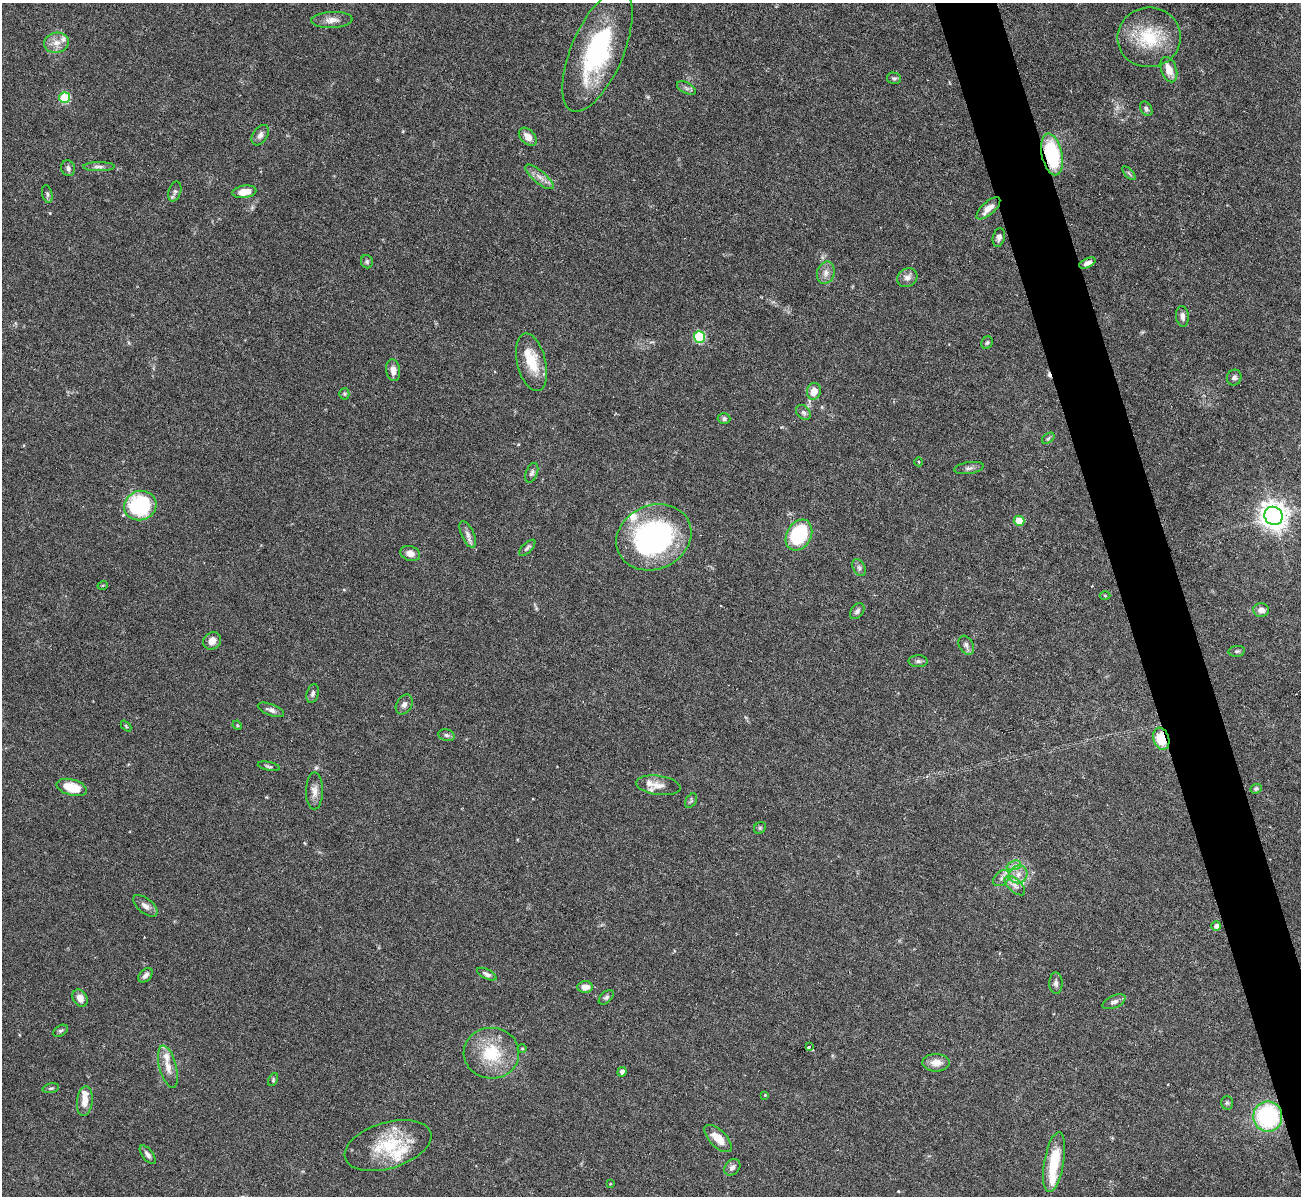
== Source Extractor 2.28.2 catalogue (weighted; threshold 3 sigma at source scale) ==
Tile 6 of 4 x 4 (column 2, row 2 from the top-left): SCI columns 1300-2598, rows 2531-3724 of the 5198 x 5182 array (HDU 1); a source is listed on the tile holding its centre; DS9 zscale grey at full resolution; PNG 1303 x 1198 px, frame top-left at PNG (2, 3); each listed source drawn as its Kron ellipse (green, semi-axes under 4 px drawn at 4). Shown black and unused: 4% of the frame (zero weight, under 3 of 6 exposures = <1% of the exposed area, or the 3 px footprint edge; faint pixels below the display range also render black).
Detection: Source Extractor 2.28.2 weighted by HDU 2 'WHT'; one run over the whole footprint, this tile lists its part. Background 0.0886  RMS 0.0033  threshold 0.0136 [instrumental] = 3 sigma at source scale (4.09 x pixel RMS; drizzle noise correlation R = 1.36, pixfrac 0.8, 0.05/0.05 arcsec/px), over >= 5 px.
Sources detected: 115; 1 too faint to see at this stretch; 4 cosmic-ray / hot-pixel residue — neither listed nor drawn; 8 inside a brighter listed object's ellipse — not listed separately; the other 102 listed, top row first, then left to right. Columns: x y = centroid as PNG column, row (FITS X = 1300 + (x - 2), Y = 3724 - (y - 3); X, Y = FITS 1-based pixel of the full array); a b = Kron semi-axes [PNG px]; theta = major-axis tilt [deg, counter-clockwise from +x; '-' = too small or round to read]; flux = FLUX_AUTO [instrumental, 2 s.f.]
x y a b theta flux
332 20 20 8 2 2.4
1149 37 31 30 - 15
56 43 12 10 10 2.8
597 51 65 26 67 43
1169 70 13 8 -71 3.4
894 78 7 5 -12 0.6
686 88 10 5 -27 0.95
65 98 5 5 - 17
1146 109 8 5 -57 0.87
260 135 11 7 56 1.6
528 137 11 7 -45 2.8
1052 154 21 10 -78 22
99 167 15 4 0 1.1
68 168 8 6 -71 1.1
1129 173 8 3 -45 0.51
539 177 17 6 -40 2.1
175 192 10 6 73 0.97
244 192 12 6 8 4.2
47 194 9 5 -77 0.67
988 208 15 6 42 3
999 237 9 6 76 1.2
367 262 6 6 - 0.63
1087 263 9 4 26 1.5
826 273 11 8 71 1.9
907 278 10 9 - 1.7
1182 316 10 6 -85 1.5
699 337 6 5 - 20
987 343 6 5 - 0.56
531 362 29 14 -76 8.7
393 370 11 7 -82 2
1234 377 8 7 - 0.95
814 391 8 7 - 3.1
344 394 5 5 - 0.43
803 412 8 6 -45 0.95
724 419 6 5 - 0.74
1048 438 7 4 34 0.54
919 462 4 3 - 0.26
969 468 15 6 9 1.1
532 473 10 6 68 0.81
140 506 16 14 18 29
1274 516 9 9 - 330
1019 521 5 5 - 6.2
468 534 14 6 -65 1.5
799 535 16 12 60 23
654 537 38 32 24 68
527 548 10 4 44 0.76
410 553 10 7 -17 2.1
859 568 9 6 -63 0.93
103 585 5 3 - 0.29
1105 596 5 3 - 0.3
1261 610 8 7 - 2
857 611 9 6 52 1.1
212 641 9 8 - 2.2
966 645 10 7 -59 1.3
1237 651 8 5 9 0.61
918 661 9 6 -1 0.9
313 694 10 6 73 0.99
404 704 10 7 58 1.3
271 710 14 5 -21 1.3
237 725 5 4 - 0.34
126 726 6 4 -47 0.4
446 735 8 6 -17 0.73
1161 739 11 7 -73 8.5
269 766 11 4 -11 0.65
658 785 22 9 -8 2.9
72 787 15 8 -15 7.6
1256 789 6 4 22 0.55
314 791 18 8 89 2.4
691 801 8 5 57 0.53
760 828 6 5 - 0.51
1014 865 7 4 20 0.96
1018 874 9 8 - 2.1
1001 878 9 6 43 1.2
1015 885 13 6 -42 1.7
145 906 14 7 -39 1.7
1216 926 5 5 - 1.3
487 974 10 5 -26 1.1
145 975 8 5 45 1.1
1056 983 11 6 -88 1.1
585 987 8 6 5 2.8
606 997 9 5 44 0.75
80 998 9 7 -59 2.3
1114 1002 12 6 24 1.3
60 1031 8 5 29 0.63
809 1047 4 3 - 2.6
522 1049 4 3 - 0.3
491 1053 28 25 -2 14
936 1063 13 9 0 2.7
168 1067 22 8 -75 3.4
622 1072 5 4 - 1.1
273 1079 7 4 66 0.46
51 1088 8 4 13 0.59
765 1095 3 3 - 0.26
85 1101 15 8 83 3.6
1227 1103 7 5 89 0.57
1268 1117 15 14 - 34
718 1138 17 8 -44 4.4
388 1145 45 23 17 17
148 1155 11 5 -52 1.2
1054 1162 30 9 80 12
732 1167 9 7 48 1.3
610 1184 4 2 - 0.21
Overlapping masked pixels (flux is a lower limit): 3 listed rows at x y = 1052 154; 1161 739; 1268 1117